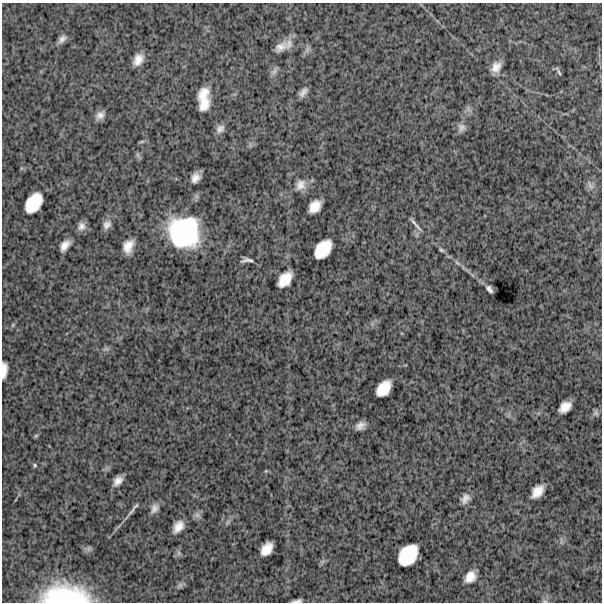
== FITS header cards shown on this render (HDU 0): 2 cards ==
NAXIS1  =                  600
NAXIS2  =                  600

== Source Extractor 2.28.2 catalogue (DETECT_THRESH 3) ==
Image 600 x 600 px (HDU 0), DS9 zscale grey, 1 PNG px = 1 image px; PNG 604 x 604 px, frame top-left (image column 1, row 600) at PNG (2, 3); no overlay
Background 1400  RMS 310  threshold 921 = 3 sigma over >= 5 px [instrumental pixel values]
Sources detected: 59; all 59 listed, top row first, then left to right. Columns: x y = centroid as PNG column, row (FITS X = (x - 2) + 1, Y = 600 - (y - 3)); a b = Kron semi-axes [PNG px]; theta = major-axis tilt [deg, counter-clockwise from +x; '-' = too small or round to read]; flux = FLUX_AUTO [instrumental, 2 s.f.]
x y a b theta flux
62 39 12 7 38 1.0e+05
281 47 21 11 36 2.4e+05
307 50 11 6 75 7.5e+04
138 60 11 7 60 2.1e+05
496 67 12 9 55 2.0e+05
274 71 13 6 53 7.2e+04
558 71 8 2 -62 3.4e+04
303 92 10 5 45 1.1e+05
203 94 16 10 54 2.7e+05
204 104 15 10 60 2.5e+05
100 115 11 8 40 1.3e+05
461 127 12 10 84 1.1e+05
220 129 11 8 43 1.1e+05
142 142 8 4 9 3.1e+04
138 155 7 4 -72 4.2e+04
195 178 9 7 62 1.5e+05
301 185 16 13 54 2.1e+05
590 185 12 6 -52 8.1e+04
33 203 19 12 56 6.0e+05
315 206 13 9 50 2.8e+05
107 225 12 9 50 1.1e+05
81 226 10 9 - 1.2e+05
418 227 18 4 -49 9.0e+04
184 232 28 27 - 2.2e+06
65 245 12 7 51 1.8e+05
128 246 13 8 70 2.5e+05
323 249 19 12 51 5.3e+05
441 250 8 4 -37 4.1e+04
247 260 12 4 4 7.9e+04
457 263 10 5 -41 6.2e+04
285 279 16 10 51 3.6e+05
489 289 8 4 -51 7.9e+04
13 325 6 4 89 2.7e+04
106 349 9 4 0 4.5e+04
4 370 15 5 87 1.8e+05
384 388 16 10 51 4.0e+05
565 407 12 8 39 2.3e+05
596 413 9 7 -86 5.3e+04
360 426 9 6 28 1.3e+05
36 436 6 5 - 3.0e+04
35 465 6 5 - 3.2e+04
266 471 4 4 - 2.2e+04
118 481 10 6 51 1.5e+05
537 491 13 8 48 2.6e+05
465 498 13 9 54 1.3e+05
154 508 12 8 62 1.2e+05
132 511 18 4 50 8.1e+04
197 515 9 7 -35 7.9e+04
227 522 9 3 45 4.3e+04
178 527 12 8 55 2.1e+05
267 549 13 9 56 2.8e+05
179 553 7 4 90 5.0e+04
408 555 21 15 52 7.2e+05
322 562 7 4 19 4.3e+04
470 577 11 8 54 2.3e+05
180 585 9 6 45 5.6e+04
65 595 43 18 -1 1.9e+06
297 601 9 3 8 6.6e+04
545 601 8 4 -18 3.7e+04
At the frame edge (FLAGS 8, measured only in part): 4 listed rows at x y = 4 370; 65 595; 297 601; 545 601